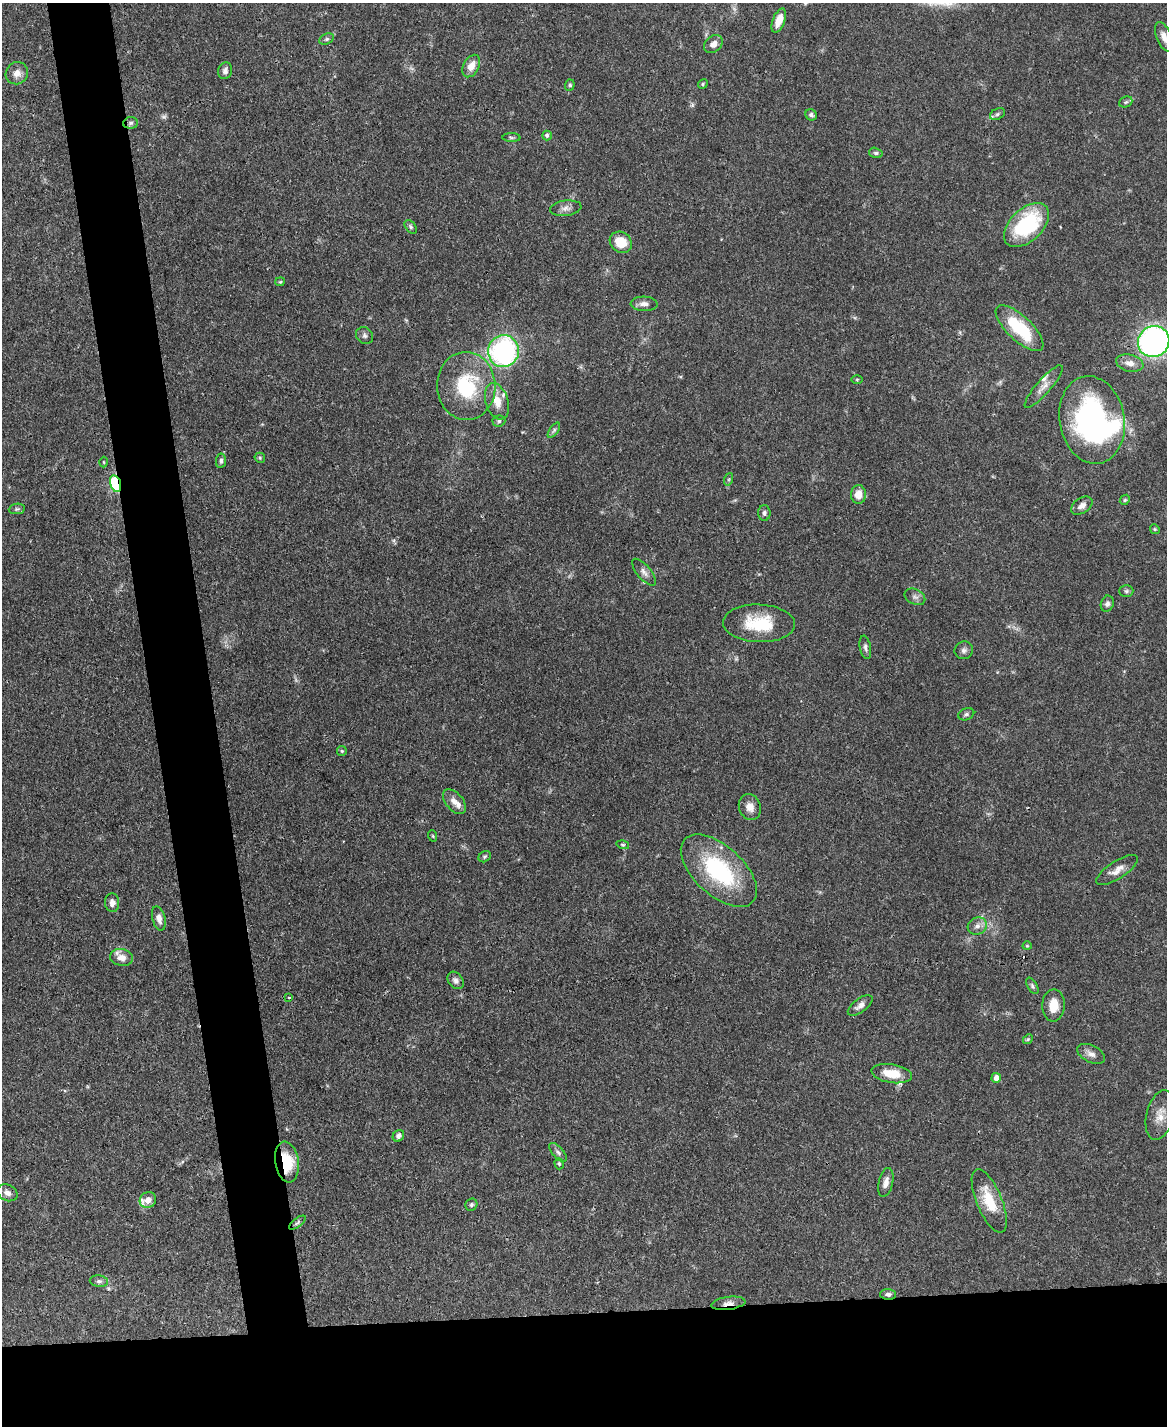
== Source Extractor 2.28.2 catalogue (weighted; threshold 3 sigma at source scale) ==
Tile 11 of 4 x 3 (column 3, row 3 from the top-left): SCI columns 2333-3497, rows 242-1665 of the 4665 x 4644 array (HDU 1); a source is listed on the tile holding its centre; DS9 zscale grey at full resolution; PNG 1169 x 1428 px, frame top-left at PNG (2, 3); each listed source drawn as its Kron ellipse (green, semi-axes under 4 px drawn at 4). Shown black and unused: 13% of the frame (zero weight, under 3 of 4 exposures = <1% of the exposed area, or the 3 px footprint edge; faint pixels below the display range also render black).
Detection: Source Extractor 2.28.2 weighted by HDU 2 'WHT'; one run over the whole footprint, this tile lists its part. Background 0.0656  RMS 0.0033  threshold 0.015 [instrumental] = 3 sigma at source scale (4.5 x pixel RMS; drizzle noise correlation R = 1.50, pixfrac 1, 0.05/0.05 arcsec/px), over >= 5 px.
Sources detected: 97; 2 too faint to see at this stretch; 2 inside a brighter object's white glare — neither listed nor drawn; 4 inside a brighter listed object's ellipse — not listed separately; the other 89 listed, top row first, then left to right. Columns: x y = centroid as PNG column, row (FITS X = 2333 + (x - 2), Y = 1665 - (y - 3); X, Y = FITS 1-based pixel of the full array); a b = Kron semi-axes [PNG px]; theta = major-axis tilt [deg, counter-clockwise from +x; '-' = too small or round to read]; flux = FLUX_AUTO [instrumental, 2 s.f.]
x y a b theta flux
779 21 13 6 69 4.2
1164 37 16 7 -68 2.5
327 39 7 5 27 0.74
713 44 10 8 40 2.4
471 66 12 7 61 3.6
225 71 8 7 - 1.2
17 73 11 10 - 2.4
703 84 5 4 - 0.46
570 85 6 5 - 0.7
1126 102 7 5 23 0.66
997 114 8 5 28 0.84
811 115 6 5 - 0.97
131 123 7 5 4 0.96
547 135 5 4 - 0.78
511 138 9 4 -1 0.69
876 153 7 5 -15 0.68
566 208 16 7 7 1.9
1026 225 27 16 44 29
411 227 8 5 -50 0.68
621 242 11 10 - 7.1
280 282 5 4 - 0.37
644 304 13 7 -3 1.8
1020 328 31 12 -44 20
365 336 9 7 -46 1.1
1154 342 16 15 - 120
503 351 16 15 - 60
1130 363 14 8 -13 2.6
857 380 6 4 1 0.35
466 386 34 29 -87 23
1044 387 27 7 49 3
497 401 19 11 -72 4.7
1092 420 44 32 -80 71
499 421 6 5 - 0.68
554 430 9 4 55 0.67
260 458 5 5 - 0.46
221 461 7 5 81 0.79
104 462 5 3 - 0.32
729 479 6 4 71 0.47
116 484 9 5 -75 40
858 494 9 7 88 3.8
1125 500 5 4 - 0.49
1082 506 12 7 33 2.2
17 509 8 5 8 0.63
764 513 8 6 -89 0.93
1155 529 5 4 - 0.42
644 572 16 7 -50 1.7
1126 591 7 6 - 0.76
915 597 11 7 -27 1.4
1107 604 8 6 71 1
759 623 36 19 -2 15
865 647 12 5 -79 1.1
964 650 9 8 - 1.3
966 714 8 6 22 0.81
342 751 5 5 - 0.45
454 802 14 8 -49 2.6
750 807 13 10 -70 2.9
433 836 6 3 -71 0.42
623 845 6 4 -17 0.46
485 857 6 5 - 0.56
1117 870 24 9 33 3.1
719 871 46 24 -43 35
112 903 9 7 -84 2
159 918 12 6 -75 2.1
977 926 10 8 26 1.8
1027 946 4 4 - 0.32
121 957 12 8 -10 2.9
456 980 9 7 -49 1.3
1032 986 9 5 -59 0.71
289 998 4 2 - 0.27
860 1005 14 6 37 2
1053 1005 16 11 87 5.1
1028 1039 5 4 - 0.44
1091 1054 15 8 -26 2.1
892 1074 20 9 -9 7.3
996 1078 5 4 - 2.8
1160 1115 25 13 76 4.8
398 1136 6 5 - 1.2
558 1152 11 5 -49 1
287 1162 20 11 -81 11
559 1164 6 4 -73 0.55
886 1182 15 7 77 2.1
7 1193 10 8 -24 1.8
148 1200 8 7 - 2.7
989 1201 34 12 -67 11
471 1205 6 5 - 0.68
297 1223 10 4 38 0.7
99 1281 9 5 -7 0.99
888 1294 8 5 -2 1.1
728 1303 17 6 7 2.4
Overlapping masked pixels (flux is a lower limit): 4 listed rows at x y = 116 484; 287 1162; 888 1294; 728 1303
Isophote crosses this tile's border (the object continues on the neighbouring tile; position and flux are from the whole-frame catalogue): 2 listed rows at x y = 1164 37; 1154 342